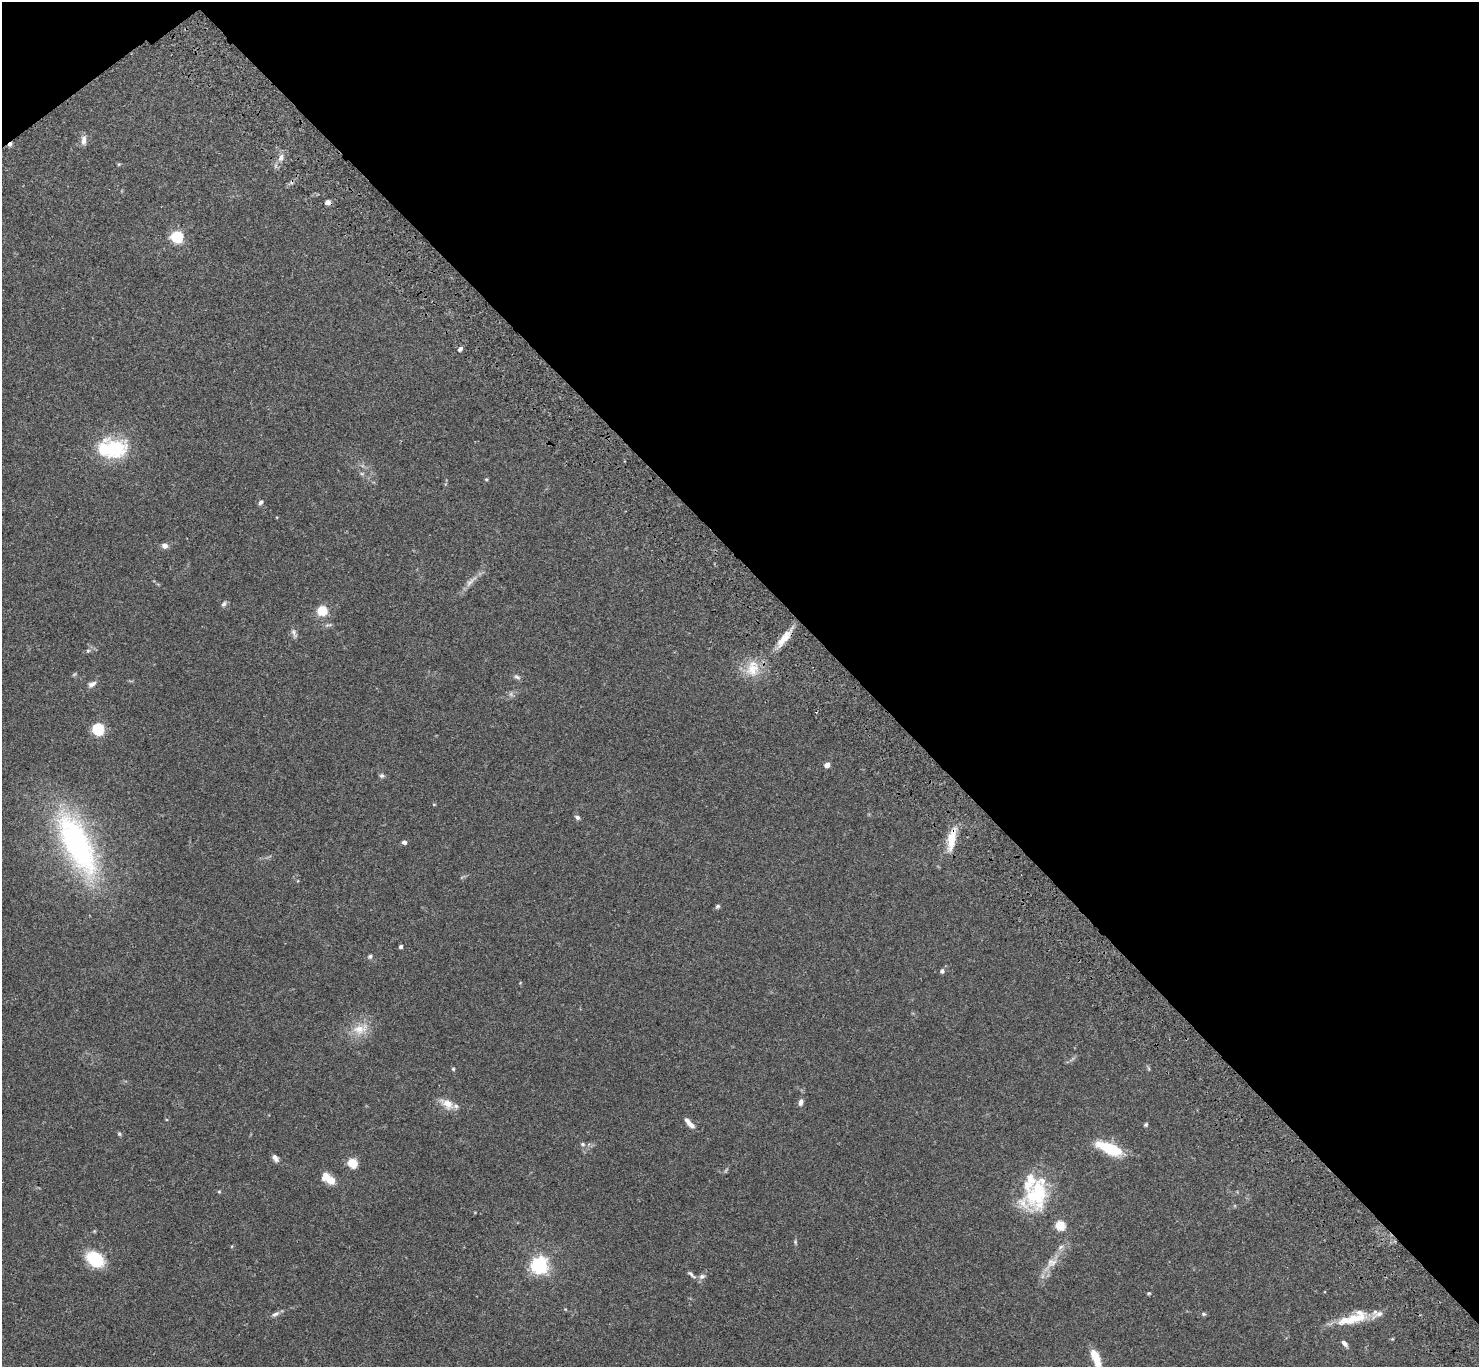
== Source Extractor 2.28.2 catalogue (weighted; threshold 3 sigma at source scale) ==
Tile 3 of 4 x 4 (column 3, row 1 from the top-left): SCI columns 3053-4529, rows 4339-5703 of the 6107 x 6088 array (HDU 1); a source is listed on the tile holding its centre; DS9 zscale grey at full resolution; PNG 1481 x 1369 px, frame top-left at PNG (2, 2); no overlay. Shown black and unused: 43% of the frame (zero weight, under 3 of 4 exposures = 6% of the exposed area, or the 3 px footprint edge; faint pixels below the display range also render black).
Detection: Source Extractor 2.28.2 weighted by HDU 2 'WHT'; one run over the whole footprint, this tile lists its part. Background 0.0643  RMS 0.0058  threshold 0.0261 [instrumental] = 3 sigma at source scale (4.5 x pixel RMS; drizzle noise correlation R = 1.50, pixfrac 1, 0.05/0.05 arcsec/px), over >= 5 px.
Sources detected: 76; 1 too faint to see at this stretch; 2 cosmic-ray / hot-pixel residue — not listed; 9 inside a brighter listed object's ellipse — not listed separately; the other 64 listed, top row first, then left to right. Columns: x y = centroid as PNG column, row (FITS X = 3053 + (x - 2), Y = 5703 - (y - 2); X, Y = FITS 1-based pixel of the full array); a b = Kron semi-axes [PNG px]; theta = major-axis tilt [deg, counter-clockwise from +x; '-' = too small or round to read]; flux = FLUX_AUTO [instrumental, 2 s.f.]
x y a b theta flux
84 140 13 6 85 3
281 157 10 7 78 3.1
119 164 5 4 - 0.56
327 202 6 5 - 2.3
177 237 6 6 - 69
460 349 7 5 45 1.4
113 448 34 22 -8 37
362 474 6 4 1 0.83
486 479 5 4 - 0.58
261 502 7 5 49 1.4
165 546 8 7 - 2.5
471 581 24 7 46 4.7
224 604 8 6 52 1.5
322 611 9 9 - 11
294 633 14 6 -73 2
784 638 28 8 51 9
88 651 7 5 67 1.1
752 668 25 19 79 13
74 674 7 3 37 0.7
517 677 9 6 -24 1.5
92 684 11 6 28 2.4
511 694 7 6 - 1.5
98 729 6 6 - 48
827 765 6 5 - 2.9
382 776 7 6 - 1.3
434 804 5 3 - 0.43
577 817 7 5 -28 1.4
952 839 29 9 79 12
404 842 5 5 - 1.7
77 844 91 33 -64 130
717 906 7 5 44 1
401 947 4 4 - 1.2
370 956 6 6 - 1.1
942 971 5 5 - 1.7
360 1029 24 14 15 11
453 1069 5 4 - 0.71
1149 1069 6 4 -71 0.74
801 1102 10 6 75 2.1
447 1104 14 9 -34 7.7
689 1123 14 5 -46 3.8
1146 1124 5 4 - 0.88
119 1134 6 4 -68 0.83
582 1144 6 5 - 1.2
1110 1148 25 9 -23 29
275 1158 10 6 -55 2.4
352 1163 5 5 - 36
328 1179 18 9 -36 8
219 1192 5 4 - 0.6
1037 1194 45 28 59 40
1060 1225 5 5 - 33
795 1242 6 4 -71 0.8
95 1259 16 12 -35 30
1051 1263 27 12 46 8.8
539 1265 6 6 - 220
691 1275 16 6 -41 2.2
702 1276 9 7 21 2
1149 1293 5 4 - 0.69
565 1309 5 3 - 0.53
275 1314 12 6 28 2
1203 1314 6 5 - 0.88
1355 1318 32 13 8 14
1392 1339 5 4 - 0.56
1344 1343 8 5 -48 2.4
1095 1356 19 8 -64 10
Overlapping masked pixels (flux is a lower limit): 2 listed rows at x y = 784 638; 952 839
Isophote crosses this tile's border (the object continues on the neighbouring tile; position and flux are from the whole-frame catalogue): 1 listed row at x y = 1095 1356